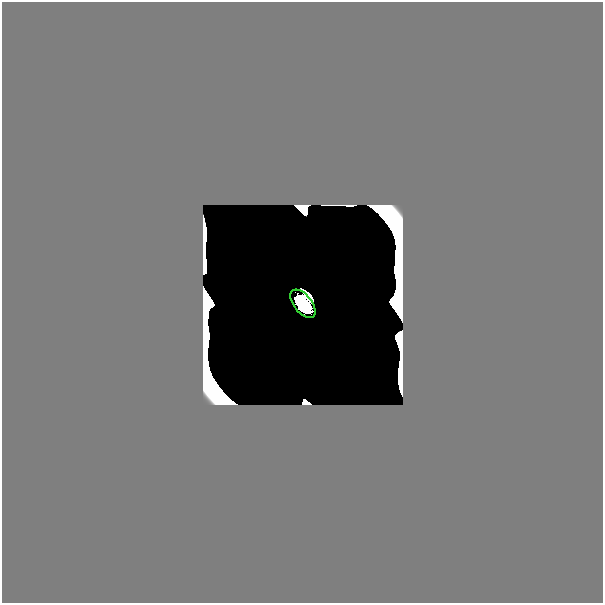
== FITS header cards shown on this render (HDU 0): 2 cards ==
NAXIS1  =                  601
NAXIS2  =                  601

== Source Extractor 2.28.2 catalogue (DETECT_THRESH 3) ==
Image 601 x 601 px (HDU 0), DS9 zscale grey, 1 PNG px = 1 image px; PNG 605 x 605 px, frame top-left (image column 1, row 601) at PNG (2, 2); each listed source drawn as its Kron ellipse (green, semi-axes under 4 px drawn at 4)
Background 0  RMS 2.1e-33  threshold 6.42e-33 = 3 sigma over >= 5 px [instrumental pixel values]
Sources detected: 13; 12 with non-positive FLUX_AUTO (blend fragments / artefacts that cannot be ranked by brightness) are neither listed nor drawn; the other 1 listed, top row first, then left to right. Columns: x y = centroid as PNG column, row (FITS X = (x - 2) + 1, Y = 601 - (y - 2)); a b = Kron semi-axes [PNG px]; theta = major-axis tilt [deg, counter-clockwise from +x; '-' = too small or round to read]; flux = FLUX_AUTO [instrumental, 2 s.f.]
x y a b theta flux
303 304 16 9 -51 11
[12 non-positive-flux detections neither listed nor drawn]